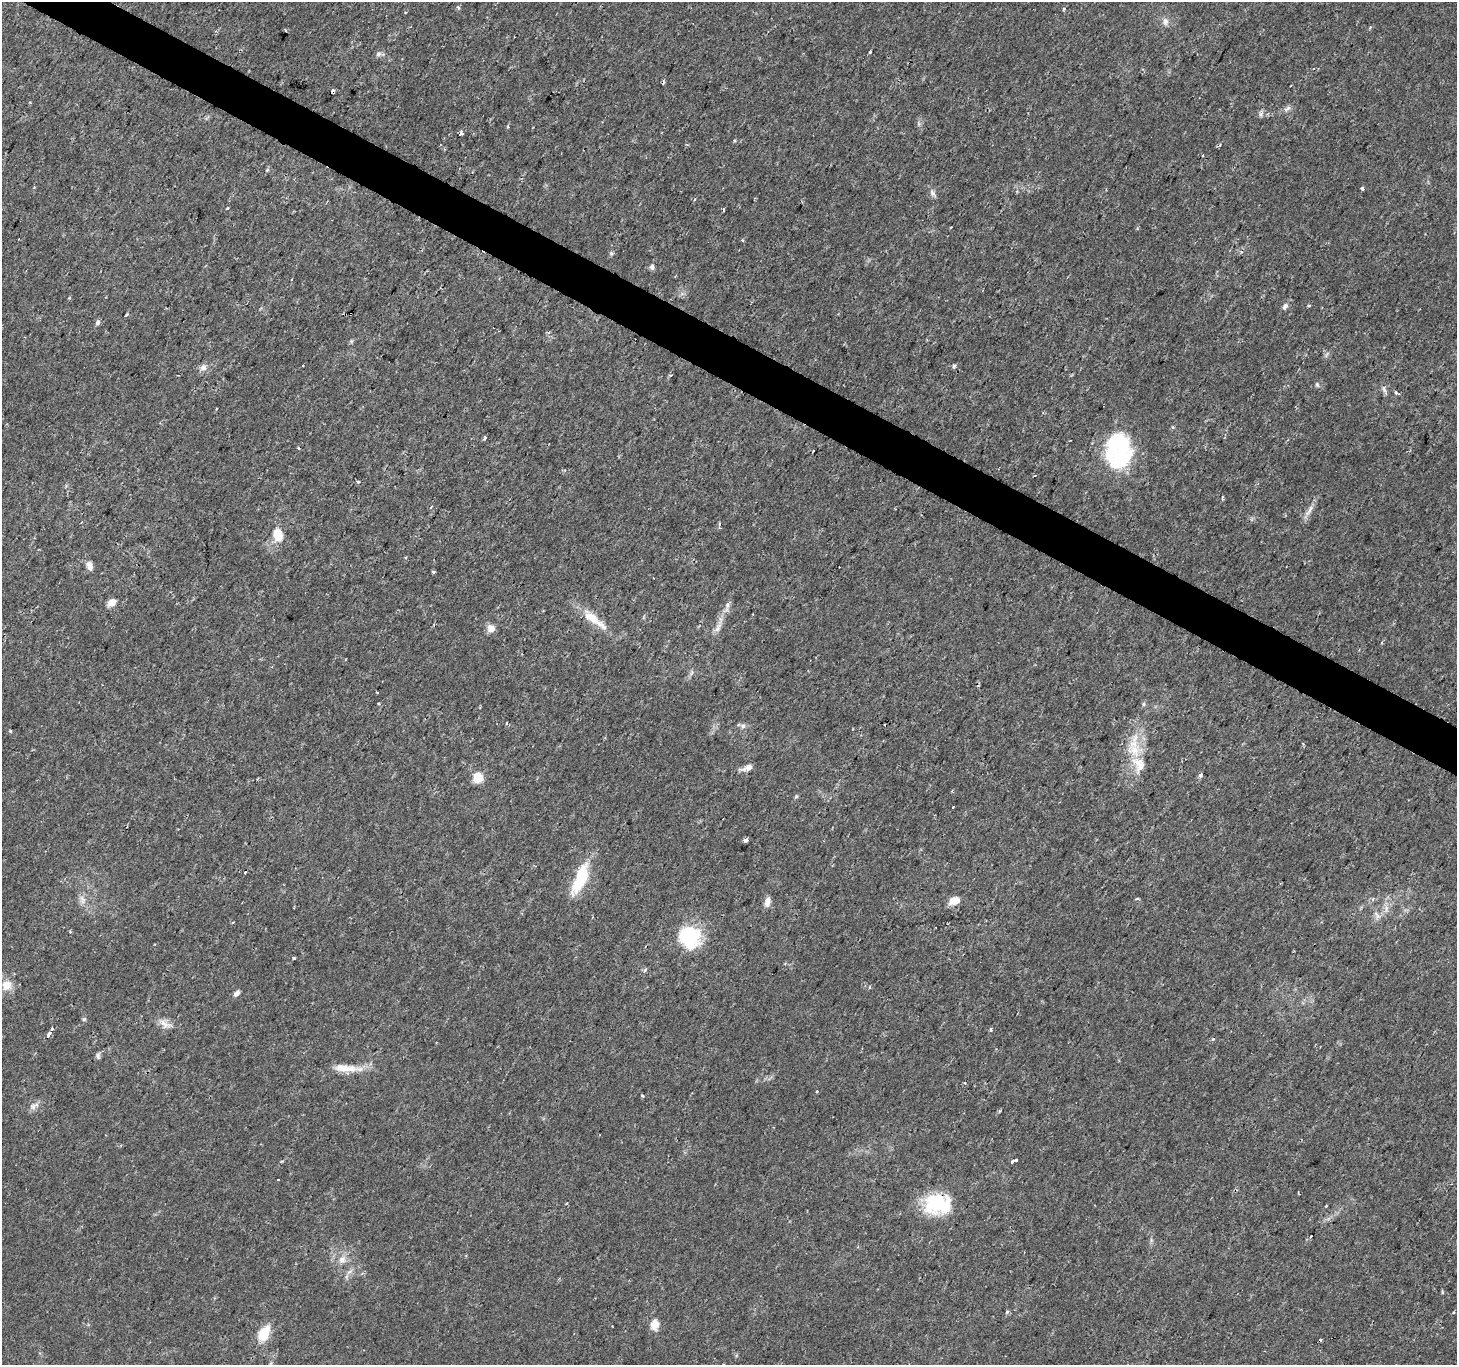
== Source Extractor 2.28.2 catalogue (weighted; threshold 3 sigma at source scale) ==
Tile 11 of 4 x 4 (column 3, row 3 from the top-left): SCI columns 2910-4364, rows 1559-2921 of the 5824 x 5908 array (HDU 1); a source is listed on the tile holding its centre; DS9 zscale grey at full resolution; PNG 1459 x 1367 px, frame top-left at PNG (2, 2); no overlay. Shown black and unused: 3% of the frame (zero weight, under 2 of 3 exposures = <1% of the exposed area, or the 3 px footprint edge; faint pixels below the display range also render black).
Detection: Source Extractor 2.28.2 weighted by HDU 2 'WHT'; one run over the whole footprint, this tile lists its part. Background 0.0109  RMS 0.0027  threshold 0.0119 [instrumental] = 3 sigma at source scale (4.5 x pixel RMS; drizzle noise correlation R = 1.50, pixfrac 1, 0.0396/0.0396 arcsec/px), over >= 5 px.
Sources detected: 115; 3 inside a brighter object's white glare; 10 cosmic-ray / hot-pixel residue — not listed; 4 inside a brighter listed object's ellipse — not listed separately; the other 98 listed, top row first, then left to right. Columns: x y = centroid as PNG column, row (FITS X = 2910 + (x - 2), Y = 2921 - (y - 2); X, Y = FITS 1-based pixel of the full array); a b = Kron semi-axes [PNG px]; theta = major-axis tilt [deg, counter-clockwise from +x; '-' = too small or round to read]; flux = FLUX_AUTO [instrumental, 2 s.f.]
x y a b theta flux
458 7 6 3 -20 0.3
1063 9 5 3 - 0.31
1165 22 10 8 -85 1.3
1370 27 5 4 - 0.34
285 30 3 2 - 0.31
870 52 3 3 - 0.89
379 54 8 6 21 0.68
332 91 5 3 - 2.5
1287 109 12 4 44 0.87
1261 114 6 6 - 0.68
508 126 5 3 - 0.27
460 133 4 3 - 14
1220 145 5 3 - 0.43
1203 155 3 2 - 0.2
267 170 6 4 45 0.36
1362 188 3 3 - 1.4
933 193 13 5 -52 0.93
695 199 4 3 - 0.38
227 208 3 3 - 0.63
723 210 4 3 - 1.4
742 240 4 3 - 0.38
611 253 6 4 -46 0.43
652 267 8 6 87 0.74
1309 305 3 3 - 0.59
1285 306 9 6 50 0.9
126 315 5 3 - 0.22
97 322 7 5 69 0.76
1326 354 9 3 69 0.44
303 365 2 2 - 0.19
954 366 6 4 43 0.6
203 367 10 9 - 1.4
671 375 4 3 - 0.47
1317 385 8 5 -63 0.52
1384 389 11 5 -70 0.83
1395 392 3 3 - 0.81
485 437 4 3 - 1.3
1118 442 32 27 5 20
299 448 4 3 - 1.6
813 451 3 2 - 0.6
358 481 4 3 - 0.26
431 507 4 3 - 0.32
1309 510 22 6 56 1.7
719 524 5 4 - 0.51
278 535 13 9 -76 5.2
405 558 4 3 - 0.36
89 566 12 7 -70 1.6
433 572 3 3 - 0.54
654 578 3 2 - 0.31
112 603 8 7 - 2.5
727 605 8 6 69 0.95
594 619 43 10 -37 6
491 628 9 8 - 2.1
718 628 16 7 61 1.8
692 673 9 4 71 0.57
1143 704 5 5 - 0.44
506 723 4 2 - 0.2
743 726 6 6 - 0.74
10 731 3 3 - 0.77
1134 750 24 16 -64 7.2
749 767 17 8 12 1.6
1200 775 6 4 69 0.54
477 778 6 6 - 10
953 807 3 2 - 0.29
746 840 4 3 - 6.2
245 872 3 3 - 1.9
581 882 54 12 71 8.7
1137 899 5 3 - 0.29
82 900 14 8 -67 1.7
954 901 12 8 17 3
767 902 12 7 77 1.8
1386 909 11 6 90 1.3
1377 916 13 7 -75 1.5
689 936 18 17 - 23
293 958 3 3 - 0.61
645 970 6 4 47 0.42
6 985 12 11 - 3.3
870 987 4 3 - 0.3
236 993 9 6 46 0.96
84 1019 5 5 - 0.46
165 1024 20 9 -30 2.3
990 1030 3 3 - 1.4
49 1034 7 3 59 5.4
1213 1039 3 3 - 1.1
98 1056 8 5 -82 0.65
343 1068 31 10 -3 4.5
965 1083 3 3 - 0.98
816 1091 3 3 - 1.4
642 1096 4 3 - 0.48
33 1106 9 8 - 1.2
1014 1160 7 3 24 4.7
278 1179 3 3 - 0.52
936 1203 31 23 27 15
566 1204 4 3 - 0.21
1311 1236 3 2 - 0.37
342 1260 12 10 77 2.3
1007 1312 6 3 19 0.32
654 1324 6 6 - 5.7
264 1334 19 11 61 6
Overlapping masked pixels (flux is a lower limit): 3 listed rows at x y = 332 91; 49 1034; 936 1203
Unlisted compact peaks at least as high as the median listed source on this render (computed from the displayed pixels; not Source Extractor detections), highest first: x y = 796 796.